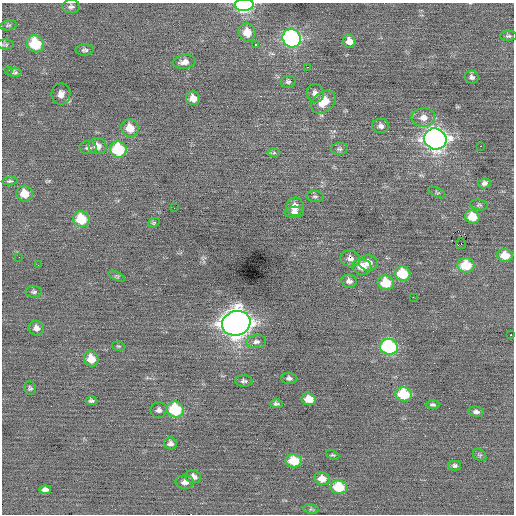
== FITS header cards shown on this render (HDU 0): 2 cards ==
NAXIS1  =                  512 / Axis length
NAXIS2  =                  512 / Axis length

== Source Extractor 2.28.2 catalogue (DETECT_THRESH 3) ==
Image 512 x 512 px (HDU 0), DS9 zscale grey, 1 PNG px = 1 image px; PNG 516 x 516 px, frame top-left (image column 1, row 512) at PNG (2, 3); each listed source drawn as its Kron ellipse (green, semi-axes under 4 px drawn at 4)
Background -0.0181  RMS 0.78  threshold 2.34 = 3 sigma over >= 5 px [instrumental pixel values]
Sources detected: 86; all 86 listed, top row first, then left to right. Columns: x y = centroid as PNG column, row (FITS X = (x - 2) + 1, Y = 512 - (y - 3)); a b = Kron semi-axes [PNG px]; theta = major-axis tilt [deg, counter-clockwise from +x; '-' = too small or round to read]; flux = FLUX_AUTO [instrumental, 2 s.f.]
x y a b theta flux
244 5 9 6 2 8100
71 6 9 6 0 150
8 25 8 5 10 99
247 32 9 8 - 660
508 36 8 4 0 100
292 38 9 9 - 13000
349 41 7 6 - 410
35 44 9 8 - 2400
256 44 3 3 - 160
5 45 8 5 0 100
85 50 9 5 3 130
184 62 12 7 7 320
307 67 2 2 - 400
8 70 3 2 - 190
14 72 7 4 2 110
472 77 7 6 - 150
288 82 7 6 - 120
315 93 9 8 - 280
61 94 10 9 - 320
193 98 7 6 - 470
323 102 13 9 38 920
423 118 12 9 3 430
381 126 8 7 - 200
130 128 9 8 - 830
435 139 11 10 - 32000
97 146 9 8 - 400
481 146 2 2 - 170
88 147 8 6 -5 150
118 149 8 8 - 3000
339 149 8 6 4 120
274 153 6 4 0 85
10 181 8 4 5 98
484 183 6 5 - 160
25 193 8 7 - 810
437 193 9 4 -27 82
315 196 8 5 -5 110
479 205 9 5 -8 99
295 207 9 8 - 470
174 208 3 2 - 38
294 212 9 5 2 210
472 217 7 6 - 1000
81 219 8 7 - 2000
154 223 6 4 22 64
461 244 5 5 - 63
505 255 8 6 -8 900
19 257 3 2 - 37
350 258 9 8 - 290
368 263 9 8 - 500
38 265 2 2 - 100
466 265 8 7 - 1700
362 267 9 7 -12 560
402 274 8 7 - 1900
117 276 9 4 -22 87
349 281 8 6 -10 230
386 283 8 7 - 1400
34 292 8 5 5 120
413 297 2 2 - 30
236 323 14 12 19 59000
36 328 8 7 - 250
511 335 3 2 - 130
256 342 10 6 6 200
118 346 6 4 -10 73
389 347 9 8 - 6500
91 359 8 7 - 870
289 378 8 5 -4 160
244 381 9 5 -1 140
30 388 7 6 - 110
404 394 8 7 - 2100
309 399 7 6 - 770
91 401 6 4 -3 110
276 404 6 4 -1 110
432 405 7 4 -1 100
159 410 8 8 - 190
175 410 8 8 - 3000
476 412 8 5 -7 170
170 443 6 6 - 180
333 455 7 4 -24 69
480 455 7 5 -34 94
294 461 8 6 -8 1400
455 466 6 5 - 120
193 477 8 6 -14 270
322 479 8 6 -9 530
185 482 9 7 -3 260
339 487 8 7 - 1800
45 490 6 4 0 230
311 509 7 5 -11 80
At the frame edge (FLAGS 8, measured only in part): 1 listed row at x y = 244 5